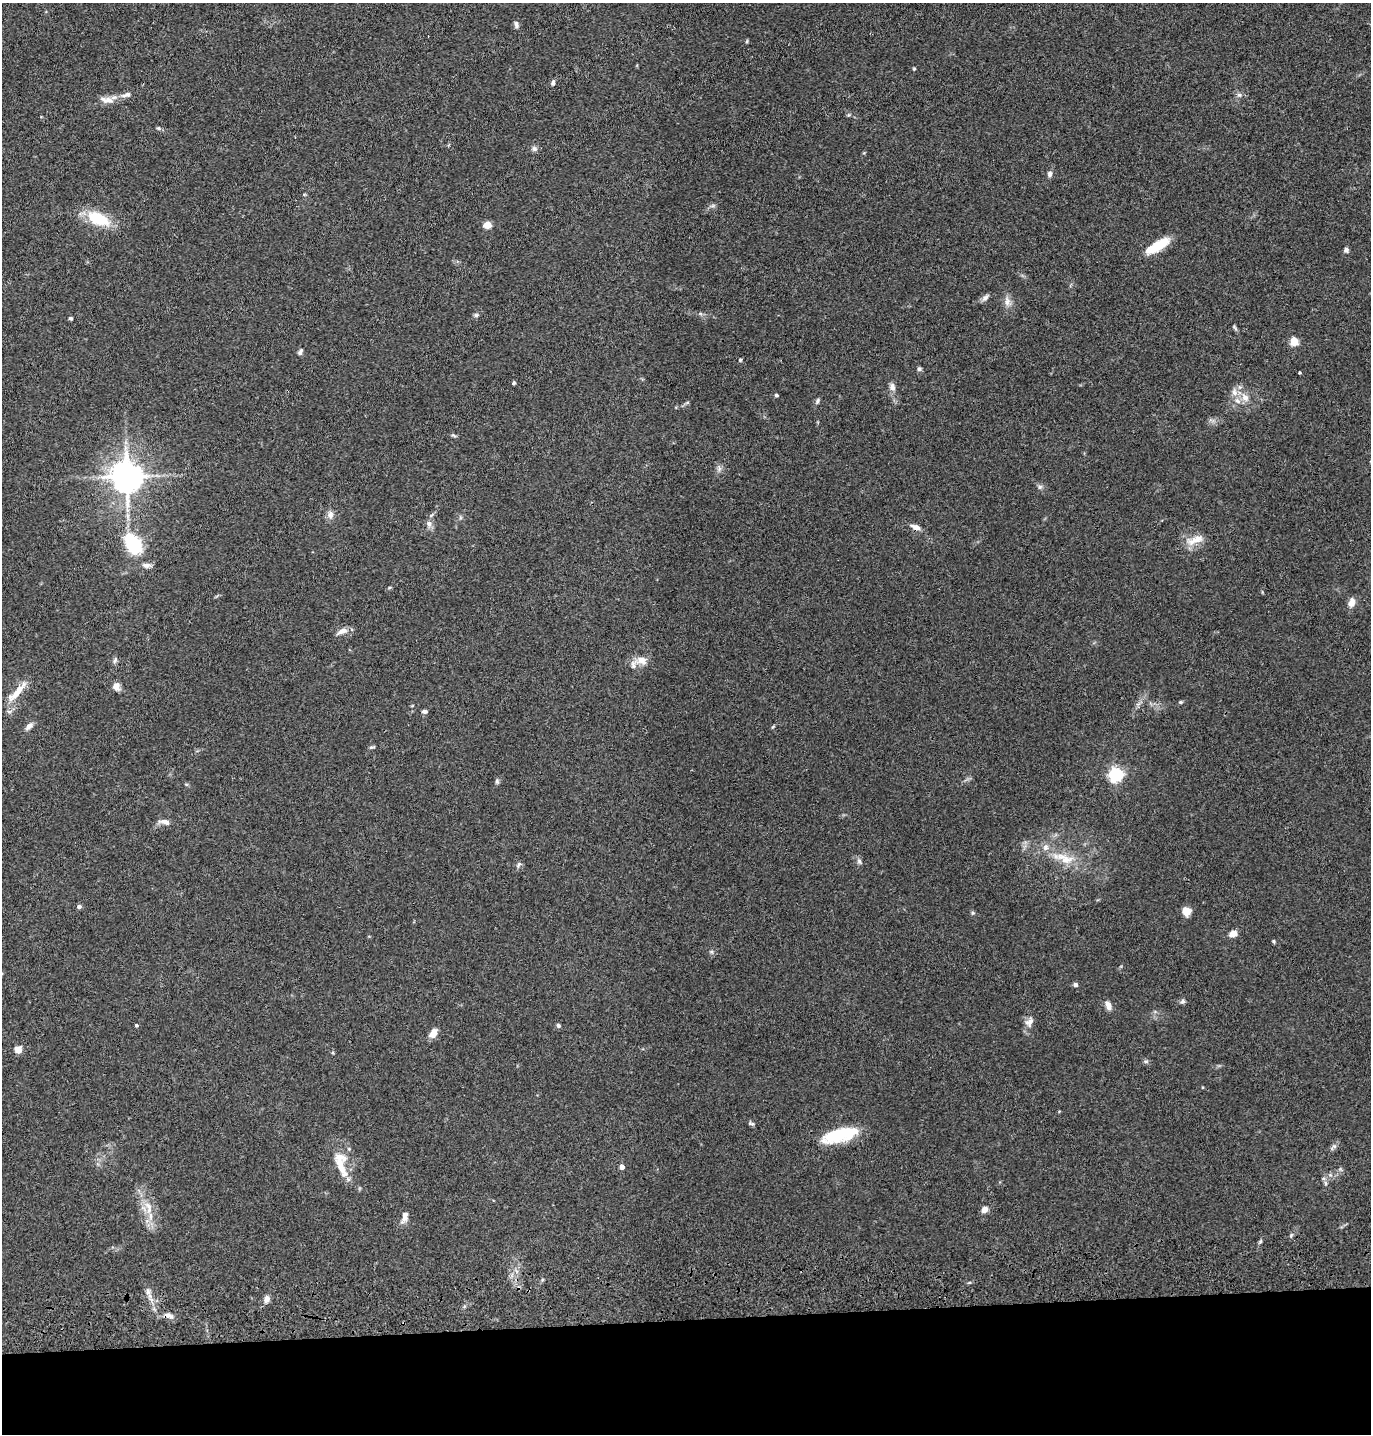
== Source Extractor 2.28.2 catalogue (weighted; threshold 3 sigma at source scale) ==
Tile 8 of 3 x 3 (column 2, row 3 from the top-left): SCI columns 1490-2858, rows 117-1548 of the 4347 x 4526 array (HDU 1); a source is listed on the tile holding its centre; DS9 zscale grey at full resolution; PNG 1373 x 1436 px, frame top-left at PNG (2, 3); no overlay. Shown black and unused: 8% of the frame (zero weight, under 3 of 4 exposures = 6% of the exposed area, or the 3 px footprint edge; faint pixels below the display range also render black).
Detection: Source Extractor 2.28.2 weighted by HDU 2 'WHT'; one run over the whole footprint, this tile lists its part. Background 0.0846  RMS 0.0061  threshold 0.0273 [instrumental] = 3 sigma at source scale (4.5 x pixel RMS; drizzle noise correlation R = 1.50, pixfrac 1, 0.05/0.05 arcsec/px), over >= 5 px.
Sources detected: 87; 6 inside a brighter listed object's ellipse — not listed separately; the other 81 listed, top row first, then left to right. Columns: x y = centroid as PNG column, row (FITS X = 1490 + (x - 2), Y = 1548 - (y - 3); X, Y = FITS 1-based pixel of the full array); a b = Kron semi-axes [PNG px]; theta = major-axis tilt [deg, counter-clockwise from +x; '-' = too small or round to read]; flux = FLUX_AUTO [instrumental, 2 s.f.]
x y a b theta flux
516 25 9 5 -85 1.8
747 41 6 3 71 0.67
914 69 4 4 - 0.61
553 83 7 5 79 1.4
126 95 16 7 16 3.5
1239 95 6 5 - 1.4
107 100 20 8 -7 5.2
158 128 6 4 -15 1
534 149 8 7 - 1.8
1050 174 8 6 80 2
98 219 25 13 -23 24
487 225 5 5 - 15
1158 246 27 9 30 17
1346 250 6 6 - 1.5
985 298 11 6 48 2
1007 301 14 8 -89 3.9
476 315 6 5 - 1.2
70 318 4 4 - 0.95
1235 327 10 3 -54 1
1294 341 5 5 - 25
300 352 9 5 62 1.5
740 360 5 5 - 0.75
919 369 6 5 - 1.2
1299 373 3 3 - 0.66
514 383 4 3 - 1.1
892 387 12 8 -83 2.9
1234 392 11 8 -80 3.7
776 395 4 4 - 1.1
1245 397 12 9 -48 4.8
817 401 9 5 66 1.3
453 435 7 4 -30 0.98
719 469 8 5 80 1.8
126 477 9 8 - 1200
1040 487 7 5 46 1.3
330 515 11 8 82 3.2
429 524 9 7 -81 2.8
915 527 13 6 -19 3.4
1195 540 26 10 20 8
133 544 17 10 -55 47
147 565 12 6 -3 2.6
1351 603 9 6 73 5.2
342 631 14 6 24 3.9
115 660 9 5 74 1.5
641 660 18 11 -3 6.1
117 688 12 7 -26 2.7
16 694 29 9 39 8.6
1180 702 5 4 - 0.78
424 711 6 5 - 1.6
29 726 11 6 44 2.9
372 747 10 3 12 0.88
1116 774 6 6 - 150
497 781 7 5 -70 1.1
165 822 15 6 -11 3.3
1065 858 33 12 -19 15
859 861 8 5 -75 1.5
519 864 10 4 46 1.3
79 907 6 5 - 1.4
1186 911 8 7 - 6.4
1233 934 9 7 20 4
1274 941 5 4 - 0.75
1075 985 6 5 - 1.4
1183 1001 7 5 64 1.3
1108 1005 11 7 -69 3.6
1029 1022 15 9 62 4
136 1025 4 4 - 0.85
558 1025 5 5 - 1.2
433 1033 9 6 57 6.1
18 1049 8 8 - 4.1
1146 1061 7 4 0 1
751 1124 9 4 -16 1.1
840 1135 38 13 15 30
1334 1147 11 5 48 1.7
341 1165 36 14 -81 16
622 1167 4 4 - 4
1325 1183 7 4 -87 1.1
148 1207 20 9 -72 8.2
984 1210 6 5 - 4.3
404 1217 16 7 75 3.8
148 1291 10 6 -73 2.5
267 1299 9 6 69 3.1
168 1316 15 7 -13 3.6
Overlapping masked pixels (flux is a lower limit): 1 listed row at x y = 168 1316